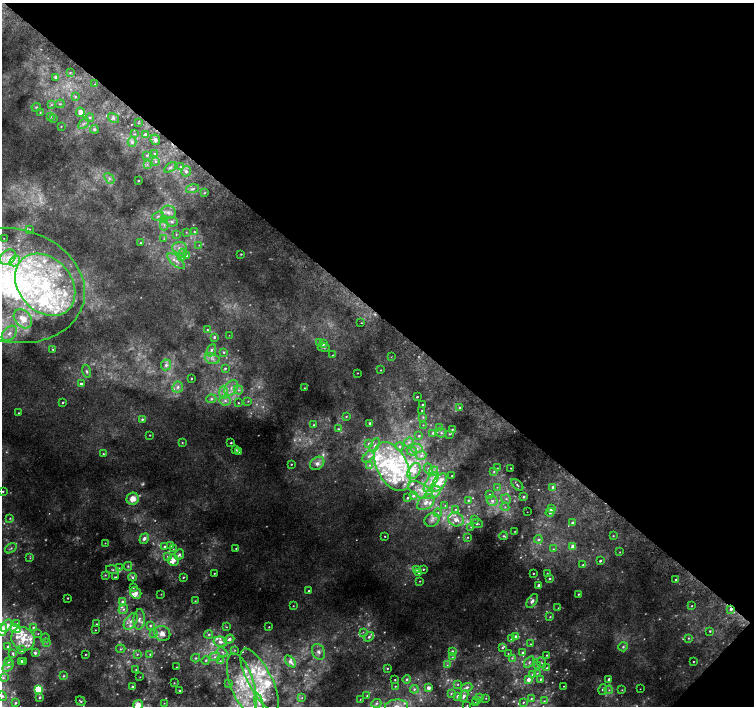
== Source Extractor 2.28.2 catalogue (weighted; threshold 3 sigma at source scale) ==
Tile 8 of 4 x 4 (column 4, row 2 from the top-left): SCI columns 4543-6045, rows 3080-4486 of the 6074 x 6091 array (HDU 1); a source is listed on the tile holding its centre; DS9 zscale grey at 2 x 2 block average (1 PNG px = mean of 2 x 2 image px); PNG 756 x 708 px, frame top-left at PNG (2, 3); each listed source drawn as its Kron ellipse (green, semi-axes under 4 px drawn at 4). Shown black and unused: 45% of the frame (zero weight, under 2 of 3 exposures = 2% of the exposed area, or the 3 px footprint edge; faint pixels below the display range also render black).
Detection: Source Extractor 2.28.2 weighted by HDU 2 'WHT'; one run over the whole footprint, this tile lists its part. Background 0.0365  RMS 0.0087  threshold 0.0393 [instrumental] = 3 sigma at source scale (4.5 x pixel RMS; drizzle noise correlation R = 1.50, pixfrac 1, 0.0396/0.0396 arcsec/px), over >= 5 px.
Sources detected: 543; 103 too faint to see at this stretch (2 x 2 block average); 2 cosmic-ray / hot-pixel residue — neither listed nor drawn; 108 inside a brighter listed object's ellipse — not listed separately; the other 330 listed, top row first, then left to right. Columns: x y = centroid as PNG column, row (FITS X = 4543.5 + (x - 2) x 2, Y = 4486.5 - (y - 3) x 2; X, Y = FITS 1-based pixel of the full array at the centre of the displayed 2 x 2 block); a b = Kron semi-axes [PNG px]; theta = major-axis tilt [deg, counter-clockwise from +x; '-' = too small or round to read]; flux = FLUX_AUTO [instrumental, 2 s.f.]
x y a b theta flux
70 73 3 3 - 1.8
56 77 3 3 - 10
95 84 2 2 - 0.89
75 96 3 3 - 2.6
60 104 5 3 - 2.6
51 105 3 3 - 2.3
36 107 5 4 - 3.3
40 112 4 3 - 1.9
80 112 5 4 - 15
50 117 4 3 - 3.7
90 117 4 3 - 3.6
53 118 3 3 - 2.9
113 118 6 4 -34 4.9
138 123 2 2 - 1.2
83 124 6 3 47 5.2
61 127 2 2 - 1.4
94 129 4 3 - 3.3
135 134 3 3 - 2
145 134 3 3 - 4.2
155 140 5 4 - 7.6
132 142 4 4 - 6.5
154 153 3 2 - 3.4
147 155 3 3 - 3
155 161 4 3 - 3
147 164 3 2 - 1.7
170 167 7 2 36 2.9
180 167 4 3 - 2.9
186 171 5 5 - 5.8
109 178 6 4 -50 7.3
138 181 2 2 - 2.5
192 189 7 3 15 3.9
204 193 3 2 - 1.4
168 212 7 6 - 13
158 216 6 4 21 6.1
165 220 4 3 - 3.3
172 222 6 5 - 6.4
164 225 5 2 - 4.2
29 229 2 2 - 1.3
186 232 3 2 - 1.4
194 232 3 3 - 2.9
176 234 3 3 - 1.9
4 238 2 2 - 0.79
164 239 3 3 - 1.9
140 243 2 2 - 1.9
199 245 3 2 - 1.2
179 248 7 6 - 12
182 253 5 4 - 5.3
241 254 2 2 - 2.1
186 255 4 4 - 4.1
8 257 9 6 43 17
182 258 4 4 - 5.8
15 261 6 4 47 9.3
176 261 11 5 -41 14
13 285 73 56 -14 650
45 285 34 26 -49 260
23 319 11 8 -49 29
361 323 2 2 - 1.7
207 330 3 3 - 2.3
9 333 9 6 47 15
229 335 2 2 - 0.56
214 337 3 3 - 4.4
319 343 4 4 - 4.2
323 344 3 3 - 9
324 347 6 4 -2 4.3
53 349 3 2 - 1.9
211 350 6 4 67 7
224 352 4 3 - 3
333 355 3 2 - 1.2
391 357 3 2 - 0.8
212 359 7 5 -19 9.6
166 365 5 5 - 8.5
225 368 3 3 - 3.2
381 370 2 2 - 1.2
86 371 6 4 -74 5.2
357 373 2 2 - 1.1
191 378 2 2 - 2.3
81 384 2 2 - 6.3
178 387 5 5 - 8.6
231 388 8 6 56 14
304 388 2 2 - 1.3
238 390 5 4 - 6
223 392 6 4 90 8.4
417 397 2 2 - 2.8
211 399 5 4 - 5.5
225 401 6 5 - 8.4
248 401 4 3 - 2.7
63 402 3 2 - 2.1
238 403 3 2 - 1.9
423 405 2 2 - 3.8
460 408 3 3 - 4.2
422 410 3 2 - 1.9
18 413 3 2 - 1.5
346 416 3 3 - 2
423 417 4 4 - 3.3
142 419 4 3 - 3.8
370 423 2 2 - 4.4
314 425 4 3 - 3.3
423 425 3 3 - 1.6
439 428 4 4 - 4
338 429 3 3 - 3.2
452 429 4 3 - 3.1
433 433 4 3 - 4.1
441 433 5 4 - 5.1
449 434 4 3 - 2.6
150 435 2 2 - 1.6
419 436 3 3 - 3.2
409 442 5 4 - 5.5
182 443 3 3 - 1.8
231 443 2 2 - 2.5
369 444 4 4 - 4.9
375 445 7 4 64 6.7
400 446 4 4 - 5
416 448 6 4 -12 7.7
236 450 3 3 - 1.9
239 451 3 3 - 12
412 451 5 4 - 5.7
103 454 3 2 - 2
421 455 5 4 - 6.9
369 456 8 4 44 7.8
317 463 8 6 40 14
291 464 2 2 - 1.6
370 465 4 3 - 3.6
392 467 26 15 -63 130
497 468 3 2 - 1.4
511 468 2 2 - 1.4
428 469 6 4 -69 5.9
414 471 9 6 57 17
434 471 5 4 - 7.2
494 472 4 3 - 2.5
452 476 2 2 - 2.8
431 482 11 5 57 18
439 482 10 6 53 33
517 485 7 3 -47 4.7
497 487 3 3 - 2
553 487 3 3 - 7.1
420 490 13 7 -29 23
3 491 2 2 - 2.2
433 493 8 5 32 12
489 494 3 3 - 2.2
413 496 4 3 - 5.4
523 497 4 3 - 3.9
407 498 2 2 - 3.2
133 499 6 6 - 27
506 499 5 4 - 6
468 500 4 3 - 2.7
492 501 5 5 - 8.8
426 502 10 6 37 15
445 505 3 3 - 1.9
505 507 4 4 - 4.4
456 509 3 3 - 2.9
551 509 3 3 - 11
527 512 2 2 - 0.53
550 512 4 4 - 5.9
438 513 4 3 - 3.4
10 518 3 3 - 2
475 519 3 2 - 1.4
432 520 8 6 35 11
456 520 8 6 -21 19
572 523 3 3 - 5
477 524 6 3 -6 3.7
471 527 4 3 - 2.4
515 531 2 2 - 0.85
385 536 2 2 - 1.3
503 536 4 3 - 2.8
613 536 3 2 - 1.6
468 537 3 3 - 2.2
144 539 5 3 - 10
538 539 4 3 - 4.4
105 543 3 2 - 1.2
171 545 3 3 - 4
164 546 3 2 - 3.4
573 546 3 2 - 33
11 548 6 3 35 3.7
236 548 3 3 - 2.4
173 549 4 3 - 2
553 549 3 3 - 1.7
620 552 3 2 - 1.2
179 554 5 4 - 5.8
167 556 3 3 - 1.9
30 558 3 3 - 1.8
173 560 6 5 - 21
600 561 2 2 - 4.7
583 565 3 3 - 2.5
128 566 4 4 - 3.2
119 568 4 3 - 2.5
417 569 4 3 - 4.9
423 569 3 3 - 2.2
112 570 6 4 -12 5.6
419 572 3 3 - 2.5
214 573 2 2 - 1.6
533 573 2 2 - 1.7
547 573 2 2 - 1.3
105 575 4 3 - 2.8
115 577 4 2 - 2
132 577 4 3 - 4.7
183 577 3 2 - 2
550 579 3 3 - 3
676 579 2 2 - 16
420 581 3 2 - 1.6
539 585 2 2 - 13
133 587 4 3 - 2.7
309 591 3 2 - 2.5
136 593 6 5 - 10
161 594 2 2 - 0.87
578 594 2 2 - 2.4
68 598 2 2 - 2.4
195 601 2 2 - 1.4
532 601 8 4 57 9
123 602 3 3 - 10
293 606 2 2 - 1.4
692 606 2 2 - 1.4
558 608 2 2 - 0.84
123 609 5 4 - 5.2
731 609 3 3 - 5.5
550 617 3 3 - 2.6
139 619 10 5 87 11
131 621 9 5 55 13
17 623 2 2 - 1.2
96 624 2 2 - 1.7
150 625 4 3 - 3.4
6 626 7 4 55 11
33 627 3 3 - 3
226 627 3 3 - 1.7
269 627 2 2 - 1.7
15 628 5 4 - 48
2 630 6 5 - 27
95 630 2 2 - 1.2
710 631 2 2 - 2.6
363 632 3 3 - 2.1
162 633 8 7 - 14
38 634 3 2 - 1.3
154 634 3 3 - 2.4
209 634 4 3 - 3.6
515 636 3 3 - 4.6
369 637 5 4 - 6
45 638 5 3 - 3.1
688 638 3 3 - 2.4
23 639 12 11 - 31
229 639 5 3 - 7.8
511 639 3 3 - 2
47 642 3 2 - 1.6
220 642 7 5 -14 9.9
530 644 3 3 - 2
8 647 2 2 - 3.5
623 647 5 4 - 4.5
502 648 3 3 - 2.2
121 649 5 3 - 2.2
22 650 3 3 - 4.7
235 650 3 2 - 1.4
452 651 3 3 - 3.8
222 652 5 4 - 5.1
318 652 8 6 -63 11
13 653 3 2 - 2.4
35 653 4 3 - 4.8
523 653 4 3 - 6.7
137 654 4 3 - 2.3
150 654 3 3 - 2.2
508 654 4 2 - 2.1
85 655 2 2 - 1.4
547 655 2 2 - 2.3
215 657 5 3 - 4
452 657 4 3 - 2.2
196 658 4 4 - 3.2
512 658 4 3 - 2.8
206 660 4 3 - 2.8
21 661 2 2 - 5.5
220 661 3 3 - 2.4
290 661 7 3 -50 11
8 662 3 2 - 1.3
23 662 2 2 - 4.7
529 662 6 4 57 5.5
693 662 2 2 - 1.4
542 663 5 2 - 2.3
447 665 4 3 - 2.5
538 665 3 3 - 2.3
8 666 7 2 42 2.4
176 667 2 2 - 0.87
387 668 3 2 - 2.2
547 668 3 3 - 2.1
136 670 2 2 - 1.3
537 673 3 2 - 2.2
532 674 3 3 - 4.3
63 676 4 3 - 2.8
140 677 2 2 - 0.79
3 678 3 3 - 1.4
407 679 4 3 - 3.6
528 679 3 2 - 17
540 679 3 3 - 3.2
609 679 2 2 - 8.9
260 680 34 12 -62 71
395 680 2 2 - 1.9
174 683 3 2 - 1.2
229 683 3 3 - 2
242 683 31 12 -71 72
458 684 3 3 - 1.8
395 686 2 2 - 1.4
564 686 2 2 - 0.98
132 687 2 2 - 3.4
467 687 6 3 19 6.5
429 688 3 3 - 13
414 689 4 4 - 3.9
603 689 5 3 - 4.4
640 689 2 2 - 0.7
38 690 3 3 - 230
609 690 4 4 - 4.1
622 690 3 3 - 1.8
180 691 3 2 - 1.8
451 694 4 3 - 2.4
2 696 5 4 - 3.3
367 696 3 2 - 1.9
458 696 3 3 - 8
464 696 6 3 65 7.9
40 697 3 2 - 3.6
479 697 3 2 - 1.7
302 698 2 2 - 1.3
486 698 2 2 - 0.91
360 699 2 2 - 1.1
531 699 3 2 - 2.2
477 700 2 2 - 0.97
80 701 5 2 - 3.1
544 701 3 2 - 1.9
475 702 2 2 - 0.77
523 702 3 2 - 1.8
16 703 2 2 - 2.7
164 703 2 2 - 0.9
259 703 9 4 -77 8.8
376 703 5 4 - 4.4
138 705 5 4 - 29
396 706 11 6 4 19
467 706 2 2 - 1.1
Overlapping masked pixels (flux is a lower limit): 1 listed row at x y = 731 609
Isophote crosses this tile's border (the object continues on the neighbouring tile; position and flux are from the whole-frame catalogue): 5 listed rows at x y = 13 285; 2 630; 2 696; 138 705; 396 706
Diffuse or blended objects may show on this block-average render without a row.